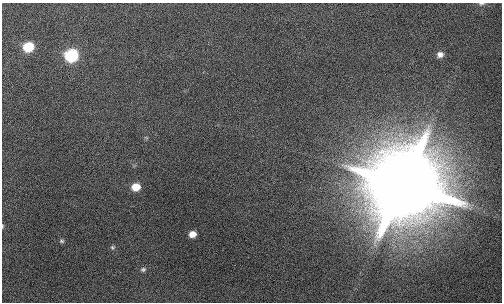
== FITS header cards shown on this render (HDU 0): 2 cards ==
NAXIS1  =                  500
NAXIS2  =                  300

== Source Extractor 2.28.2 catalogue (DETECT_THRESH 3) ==
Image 500 x 300 px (HDU 0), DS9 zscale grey, 1 PNG px = 1 image px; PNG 504 x 304 px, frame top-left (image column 1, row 300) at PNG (2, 3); no overlay
Background 135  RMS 9.6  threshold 28.9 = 3 sigma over >= 5 px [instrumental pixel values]
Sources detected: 11; all 11 listed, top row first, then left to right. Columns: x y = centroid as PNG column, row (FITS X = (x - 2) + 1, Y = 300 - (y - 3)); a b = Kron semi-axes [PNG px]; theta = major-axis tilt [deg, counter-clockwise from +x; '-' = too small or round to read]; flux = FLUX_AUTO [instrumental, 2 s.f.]
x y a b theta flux
481 4 8 4 5 1.2e+03
28 47 8 7 - 2.2e+04
440 55 7 7 - 3.4e+03
71 56 9 8 - 5.1e+04
403 185 27 26 - 9.0e+06
136 187 8 7 - 9.7e+03
2 226 7 3 82 7.8e+02
192 234 6 6 - 5.5e+03
62 241 6 6 - 1.2e+03
112 247 6 6 - 1.3e+03
143 269 8 6 15 1.6e+03
At the frame edge (FLAGS 8, measured only in part): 2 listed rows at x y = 481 4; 2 226